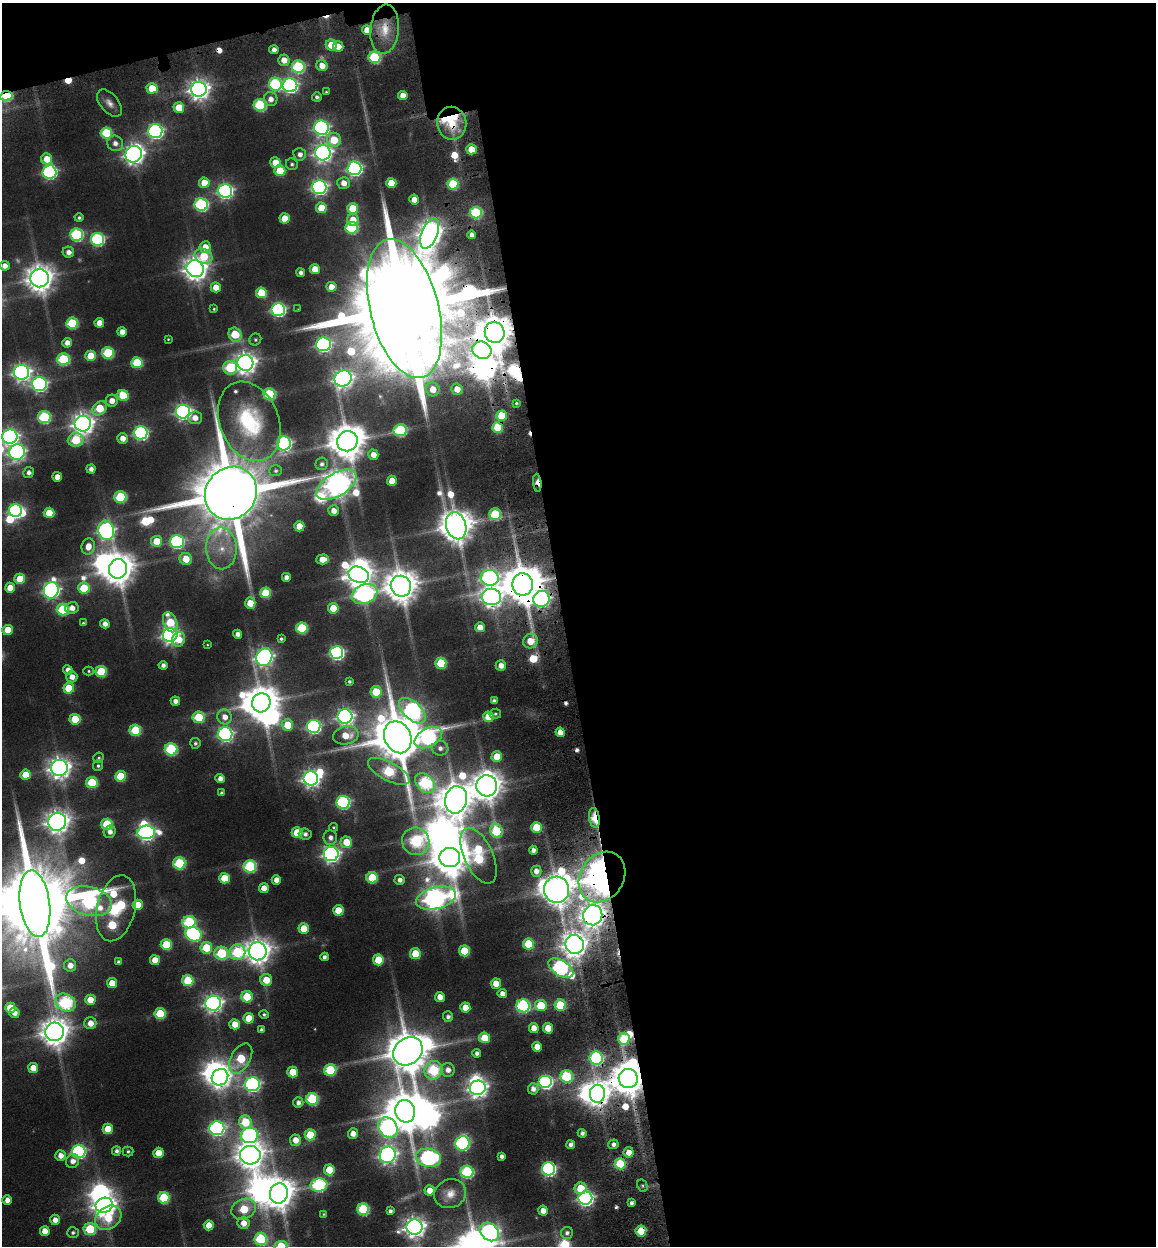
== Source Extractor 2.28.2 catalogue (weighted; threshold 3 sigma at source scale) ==
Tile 4 of 4 x 4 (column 4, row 1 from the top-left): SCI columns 3807-4960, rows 3869-5112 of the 5239 x 5277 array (HDU 1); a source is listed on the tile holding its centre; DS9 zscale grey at full resolution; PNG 1158 x 1248 px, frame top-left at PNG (2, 3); each listed source drawn as its Kron ellipse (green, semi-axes under 4 px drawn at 4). Shown black and unused: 53% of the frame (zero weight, under 3 of 6 exposures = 10% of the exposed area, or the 3 px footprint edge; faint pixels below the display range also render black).
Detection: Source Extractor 2.28.2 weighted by HDU 2 'WHT'; one run over the whole footprint, this tile lists its part. Background 0.0705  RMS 0.011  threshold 0.0466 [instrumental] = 3 sigma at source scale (4.09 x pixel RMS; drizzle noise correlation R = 1.36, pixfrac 0.8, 0.05/0.05 arcsec/px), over >= 5 px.
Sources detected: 410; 4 too faint to see at this stretch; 21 inside a brighter object's white glare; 12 cosmic-ray / hot-pixel residue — neither listed nor drawn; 2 inside a brighter listed object's ellipse — not listed separately; the other 371 listed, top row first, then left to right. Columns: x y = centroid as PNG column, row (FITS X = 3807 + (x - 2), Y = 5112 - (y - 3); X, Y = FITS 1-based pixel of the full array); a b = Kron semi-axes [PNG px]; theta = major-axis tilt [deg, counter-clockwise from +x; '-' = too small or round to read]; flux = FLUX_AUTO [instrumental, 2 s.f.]
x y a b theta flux
385 29 25 14 84 32
367 30 5 5 - 20
331 45 5 5 - 24
338 46 5 5 - 14
274 50 4 4 - 7.2
374 57 6 5 - 110
284 60 5 5 - 15
322 66 6 5 - 16
298 67 6 6 - 140
275 84 6 6 - 160
290 85 7 7 - 330
152 88 5 5 - 36
199 89 8 7 - 900
326 92 4 3 - 1.5
403 95 5 4 - 13
6 96 6 4 11 100
317 97 5 4 - 3.8
270 99 7 7 - 9.2
109 103 16 9 -50 9.2
260 105 6 6 - 120
179 107 5 5 - 31
452 123 16 14 -80 51
321 128 7 7 - 350
155 131 7 7 - 360
106 133 6 5 - 78
334 140 7 7 - 39
115 143 8 7 - 8.5
471 149 5 5 - 29
323 153 8 7 - 630
134 154 8 8 - 820
300 154 6 6 - 6.9
47 159 6 5 - 22
276 163 5 5 - 22
292 164 6 5 - 3.1
354 168 7 7 - 370
280 171 5 5 - 47
49 172 7 6 - 280
204 183 5 5 - 27
344 183 6 6 - 12
391 183 5 5 - 32
453 184 5 5 - 73
319 187 7 7 - 390
225 191 7 7 - 370
414 200 5 4 - 15
201 204 6 6 - 200
321 208 5 5 - 29
353 209 5 5 - 50
476 213 6 5 - 110
79 218 4 4 - 3
285 218 5 5 - 27
353 220 6 6 - 20
351 228 6 6 - 110
430 233 16 8 69 1400
77 235 6 6 - 160
472 235 4 4 - 7.3
97 239 6 6 - 200
205 247 6 5 - 16
68 252 6 5 - 8.5
204 256 9 7 -29 41
5 266 5 5 - 10
195 268 9 8 - 1200
315 269 5 5 - 20
301 273 4 4 - 4.9
40 278 9 9 - 1800
216 287 5 5 - 18
331 287 5 5 - 16
261 293 5 5 - 52
214 309 4 3 - 1.6
278 309 7 6 - 290
298 309 4 3 - 0.7
404 309 71 34 -76 74000
72 323 6 5 - 88
99 323 5 5 - 14
122 332 4 4 - 11
495 332 10 10 - 3400
235 335 7 6 - 59
168 339 3 3 - 1
255 339 6 5 - 2.2
67 343 5 5 - 9.4
323 344 7 7 - 330
482 350 10 8 -23 580
108 353 6 5 - 89
91 356 5 5 - 35
63 359 6 6 - 100
137 363 5 5 - 69
245 363 8 8 - 1000
230 368 7 7 - 77
21 372 7 7 - 600
343 378 9 8 - 630
39 384 7 7 - 370
433 389 7 6 - 20
457 389 6 5 - 15
269 394 6 5 - 93
123 395 6 5 - 49
112 401 6 6 - 12
516 403 3 3 - 1.9
100 408 8 6 44 47
183 412 7 7 - 450
501 416 5 5 - 44
44 417 6 6 - 130
195 418 7 6 - 11
249 421 41 29 -68 97
83 424 8 8 - 1000
497 427 5 5 - 48
400 430 6 6 - 130
141 433 7 6 - 280
10 437 7 7 - 440
122 438 5 5 - 12
76 440 8 6 4 67
347 441 10 10 - 3300
284 443 7 7 - 320
17 452 8 7 - 420
373 455 5 5 - 14
322 464 6 6 - 4.1
91 469 4 4 - 6.5
276 471 6 5 - 2.8
29 473 5 5 - 5.6
57 477 5 5 - 13
392 481 5 5 - 22
537 483 9 4 -84 28
336 485 22 11 32 1700
231 493 27 25 52 22000
120 497 6 6 - 100
15 511 6 6 - 260
334 511 5 5 - 11
49 513 5 5 - 41
495 514 6 6 - 78
299 526 5 5 - 22
456 526 14 10 -74 2900
106 530 10 8 -74 410
157 541 5 5 - 31
177 541 7 6 - 240
88 546 8 6 74 16
221 548 21 15 -87 26
186 559 6 6 - 24
323 559 6 5 - 18
118 569 10 9 - 2500
359 575 10 8 -19 1600
286 577 4 4 - 7.9
490 578 9 8 - 460
20 579 5 5 - 39
523 584 11 10 - 4700
401 586 10 10 - 2800
10 588 5 5 - 21
84 588 6 5 - 59
51 590 8 7 - 430
265 593 5 5 - 57
365 594 13 9 23 410
491 597 9 8 - 900
541 599 8 8 - 460
250 603 6 5 - 27
72 608 7 6 - 10
333 608 5 5 - 33
63 610 6 6 - 83
170 622 10 6 -67 60
83 623 4 3 - 1.9
105 624 5 4 - 8.3
480 627 5 5 - 14
302 628 5 5 - 86
8 630 5 5 - 30
238 634 4 4 - 8
170 635 7 7 - 570
179 639 7 6 - 18
281 639 4 3 - 2.3
530 641 7 7 - 25
207 645 3 2 - 0.97
337 653 6 6 - 290
264 657 9 7 64 520
441 663 5 5 - 61
163 665 4 4 - 5.3
501 666 5 5 - 10
68 670 5 4 - 8.5
89 671 5 4 - 1.7
101 672 5 5 - 74
72 677 5 5 - 11
349 681 4 4 - 2.6
69 688 5 5 - 46
376 692 5 5 - 48
175 701 5 4 - 8.9
494 701 4 4 - 4.6
261 703 9 9 - 3000
412 711 16 9 -43 400
495 714 6 5 - 2.3
345 716 7 7 - 520
199 717 6 6 - 68
225 717 7 7 - 13
488 717 5 5 - 36
75 719 5 5 - 44
287 725 6 5 - 34
314 726 7 6 - 280
135 730 6 5 - 79
560 732 5 4 - 16
225 734 7 7 - 330
346 735 13 9 14 24
398 737 16 13 -66 8300
428 738 15 9 28 270
195 743 5 5 - 3.2
440 748 8 7 - 6.8
171 749 6 6 - 130
497 757 5 5 - 34
99 758 5 5 - 2.1
98 766 5 5 - 2.6
59 768 8 8 - 1000
389 771 23 9 -27 100
25 775 5 5 - 25
120 776 5 5 - 53
220 778 4 4 - 8.5
311 778 7 7 - 630
92 783 5 5 - 67
425 783 11 8 -45 160
487 786 10 10 - 2100
222 793 4 3 - 2.7
456 800 14 11 78 2900
343 802 6 6 - 220
594 818 10 5 -82 48
57 822 9 9 - 1200
107 824 6 5 - 69
333 827 4 4 - 1.7
536 827 5 5 - 46
496 831 7 6 - 84
110 832 6 5 - 7.5
146 832 9 6 4 500
297 833 5 5 - 42
305 834 6 5 - 4.9
330 838 7 7 - 6.7
416 841 14 13 - 140
346 842 6 5 - 28
533 850 4 4 - 6.1
331 854 7 7 - 530
478 856 30 14 -65 160
450 858 10 9 - 3500
179 863 6 6 - 110
250 866 6 6 - 130
536 871 5 5 - 9.5
602 877 27 21 57 930
224 878 5 5 - 39
372 878 5 5 - 56
276 880 5 4 - 11
400 880 5 5 - 5.9
264 888 5 5 - 16
556 890 13 12 - 2600
436 898 20 11 15 1100
89 901 23 14 -14 320
35 904 33 15 -82 29000
138 905 5 5 - 27
116 908 33 19 76 320
338 910 5 5 - 33
593 915 10 9 - 1400
189 922 6 6 - 130
304 929 5 5 - 33
193 934 8 7 - 230
528 944 5 5 - 66
575 944 9 9 - 1600
166 945 5 5 - 60
206 948 6 5 - 53
258 951 9 9 - 1600
464 951 5 5 - 46
237 952 8 8 - 110
221 953 7 6 - 92
415 954 5 5 - 43
324 957 4 4 - 4.5
155 960 5 5 - 20
378 960 5 5 - 44
118 962 4 4 - 3.6
70 965 6 6 - 12
561 968 14 7 -32 320
266 980 6 5 - 26
188 981 5 5 - 69
112 983 5 5 - 20
496 984 5 5 - 22
502 994 4 4 - 9.3
247 997 6 5 - 56
440 997 5 5 - 13
90 1000 5 5 - 21
65 1003 11 8 -30 200
213 1003 8 7 - 610
541 1005 6 5 - 45
560 1005 5 5 - 68
523 1006 6 6 - 180
465 1007 5 5 - 21
10 1008 5 5 - 37
14 1013 5 5 - 7.4
160 1014 5 5 - 67
264 1014 4 4 - 2.6
448 1017 5 5 - 4.8
249 1018 5 5 - 31
90 1023 6 6 - 14
235 1024 5 5 - 19
534 1028 5 5 - 17
548 1028 5 5 - 23
261 1030 4 4 - 3.7
55 1032 9 9 - 1900
485 1038 5 5 - 36
624 1039 6 5 - 55
537 1047 5 5 - 15
408 1051 15 13 38 5300
477 1053 4 4 - 5
241 1058 16 9 61 72
596 1058 6 6 - 200
33 1068 5 5 - 19
330 1070 6 6 - 84
433 1070 9 9 - 120
448 1070 7 6 - 9.4
293 1072 5 5 - 35
566 1076 6 6 - 110
220 1077 9 7 44 830
628 1079 9 9 - 3000
545 1082 7 6 - 260
252 1084 7 7 - 360
478 1088 8 7 - 720
533 1089 6 5 - 7.6
597 1094 9 7 88 1300
312 1099 6 6 - 120
298 1103 5 5 - 6.2
405 1111 11 10 - 4000
245 1122 7 6 - 53
388 1127 11 9 -50 470
217 1128 7 7 - 370
108 1129 5 5 - 33
582 1133 4 4 - 4.6
353 1134 5 5 - 12
249 1135 8 8 - 310
310 1135 5 5 - 56
295 1140 6 5 - 15
462 1143 7 7 - 210
613 1144 5 5 - 5.3
570 1145 4 4 - 5.5
78 1151 7 6 - 270
116 1151 4 4 - 4.6
128 1151 5 5 - 2.3
629 1152 5 5 - 15
158 1153 5 5 - 25
61 1155 5 5 - 11
250 1155 10 9 - 2000
388 1155 8 8 - 570
502 1156 4 4 - 4.5
428 1158 13 9 -12 370
72 1161 7 6 - 8.7
620 1164 5 5 - 72
549 1169 6 6 - 280
329 1170 5 5 - 35
467 1172 6 6 - 150
319 1185 8 6 8 190
642 1186 6 5 - 2.5
580 1188 6 6 - 42
430 1190 5 5 - 18
279 1193 10 9 - 2300
450 1194 16 14 24 14
164 1198 6 5 - 82
585 1198 7 6 - 430
7 1200 5 4 - 9.5
631 1203 4 4 - 4.3
104 1205 9 7 19 1200
244 1209 13 10 26 62
363 1209 6 5 - 110
390 1211 4 4 - 4.1
543 1211 5 5 - 12
323 1214 4 3 - 1.2
108 1218 14 11 37 41
55 1220 5 5 - 9.7
244 1223 6 6 - 14
209 1225 5 5 - 19
414 1227 8 7 - 930
90 1229 6 6 - 77
45 1231 5 5 - 16
641 1231 5 5 - 48
489 1232 10 8 -40 440
73 1233 6 5 - 3
567 1233 6 6 - 4.8
261 1239 6 6 - 120
281 1246 6 5 - 65
Overlapping masked pixels (flux is a lower limit): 22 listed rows (the first 20) at x y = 385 29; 6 96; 452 123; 453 184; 404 309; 495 332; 482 350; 497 427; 537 483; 231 493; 523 584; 541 599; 594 818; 602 877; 556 890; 593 915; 575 944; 596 1058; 628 1079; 597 1094
Isophote crosses this tile's border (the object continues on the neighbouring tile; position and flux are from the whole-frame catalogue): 5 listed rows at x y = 6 96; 10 437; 35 904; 489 1232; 281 1246